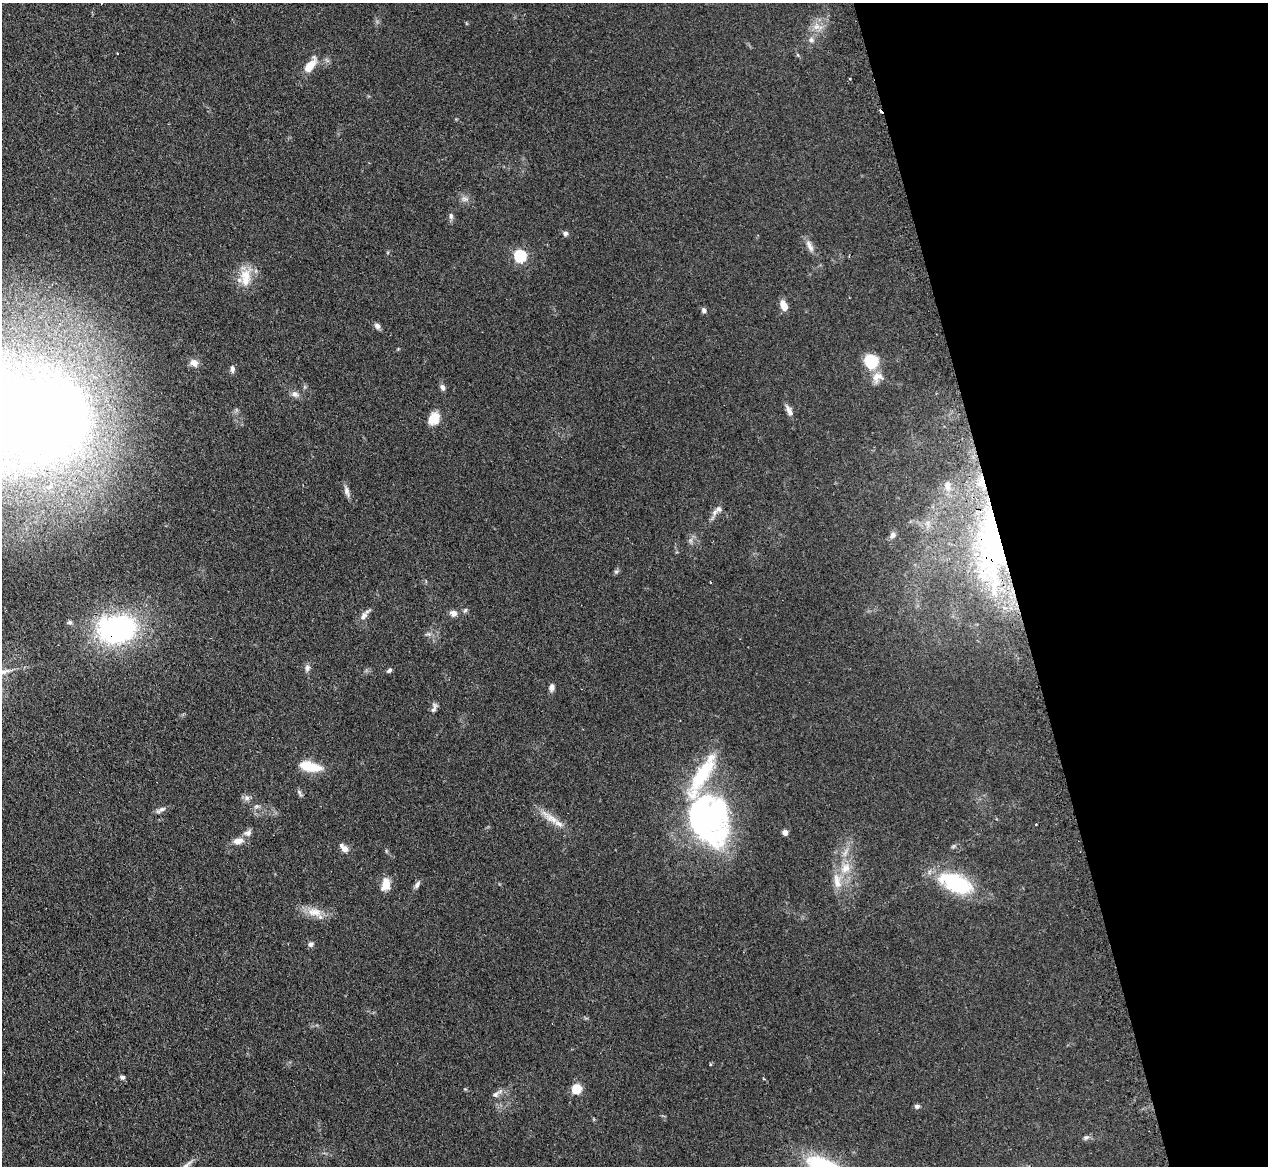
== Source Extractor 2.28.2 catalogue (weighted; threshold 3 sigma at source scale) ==
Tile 12 of 4 x 4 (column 4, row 3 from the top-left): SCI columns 3834-5099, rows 1329-2492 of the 5133 x 5106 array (HDU 1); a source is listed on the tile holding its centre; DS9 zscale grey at full resolution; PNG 1270 x 1168 px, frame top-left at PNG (2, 3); no overlay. Shown black and unused: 20% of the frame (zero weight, under 2 of 3 exposures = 4% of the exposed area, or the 3 px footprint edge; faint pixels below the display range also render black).
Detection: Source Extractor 2.28.2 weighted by HDU 2 'WHT'; one run over the whole footprint, this tile lists its part. Background 0.107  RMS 0.0075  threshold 0.0336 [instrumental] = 3 sigma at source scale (4.5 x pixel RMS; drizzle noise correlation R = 1.50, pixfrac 1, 0.05/0.05 arcsec/px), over >= 5 px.
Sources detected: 75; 3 inside a brighter object's white glare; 3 cosmic-ray / hot-pixel residue — not listed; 7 inside a brighter listed object's ellipse — not listed separately; the other 62 listed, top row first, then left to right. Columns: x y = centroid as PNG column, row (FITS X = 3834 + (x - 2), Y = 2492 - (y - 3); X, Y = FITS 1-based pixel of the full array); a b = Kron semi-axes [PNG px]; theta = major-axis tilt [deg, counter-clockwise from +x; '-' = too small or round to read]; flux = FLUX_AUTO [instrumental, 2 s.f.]
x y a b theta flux
101 3 3 3 - 1.3
816 27 10 8 35 5.1
811 40 7 7 - 2.4
117 53 3 2 - 0.47
310 66 15 7 52 14
849 79 3 2 - 0.74
465 199 9 6 -26 2.6
451 216 9 5 -90 1.9
565 233 6 5 - 1.9
810 246 19 6 -65 4.4
520 255 6 6 - 100
246 275 18 14 -78 12
784 305 11 6 -66 7.1
704 310 6 5 - 1.9
377 326 9 6 -45 2.5
871 362 15 13 -82 23
194 363 10 8 -25 4.6
232 369 10 5 -88 2.3
877 377 17 13 40 7.5
442 387 7 6 - 2.6
295 394 10 8 -35 3
789 411 16 6 -63 3.6
16 415 124 63 -6 1500
434 419 15 12 68 10
947 485 15 8 -89 5.5
347 491 14 6 -75 3.3
718 509 9 8 - 3
992 531 95 38 88 190
893 535 9 7 51 2.6
616 572 7 4 0 1.1
453 613 10 8 -4 3.2
364 616 12 8 59 3.8
70 622 7 5 -1 1.3
117 629 40 28 14 130
307 668 8 7 - 2.7
389 670 6 5 - 1.5
552 687 8 6 85 2.9
434 707 14 6 72 2.6
309 766 23 9 -11 20
299 793 12 4 -60 1.6
247 798 9 7 -14 2.6
256 806 8 6 20 1.8
161 810 16 5 29 2.6
552 819 33 8 -36 10
705 821 56 39 -57 150
1036 824 3 2 - 0.66
785 832 6 5 - 3.1
247 833 11 8 6 3
238 841 13 7 12 5.7
345 849 9 8 - 3.5
846 868 16 12 59 11
955 883 42 21 -23 48
386 884 15 10 76 8.7
417 885 11 6 55 2.3
315 912 22 11 -5 10
310 944 7 6 - 1.9
122 1077 6 5 - 1.8
576 1088 6 5 - 36
495 1094 10 7 28 2.9
917 1106 6 5 - 1.7
1086 1138 8 6 16 1.8
187 1165 17 5 39 3.6
Overlapping masked pixels (flux is a lower limit): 2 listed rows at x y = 992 531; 117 629
Isophote crosses this tile's border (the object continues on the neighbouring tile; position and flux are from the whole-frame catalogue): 3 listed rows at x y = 101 3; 16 415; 187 1165